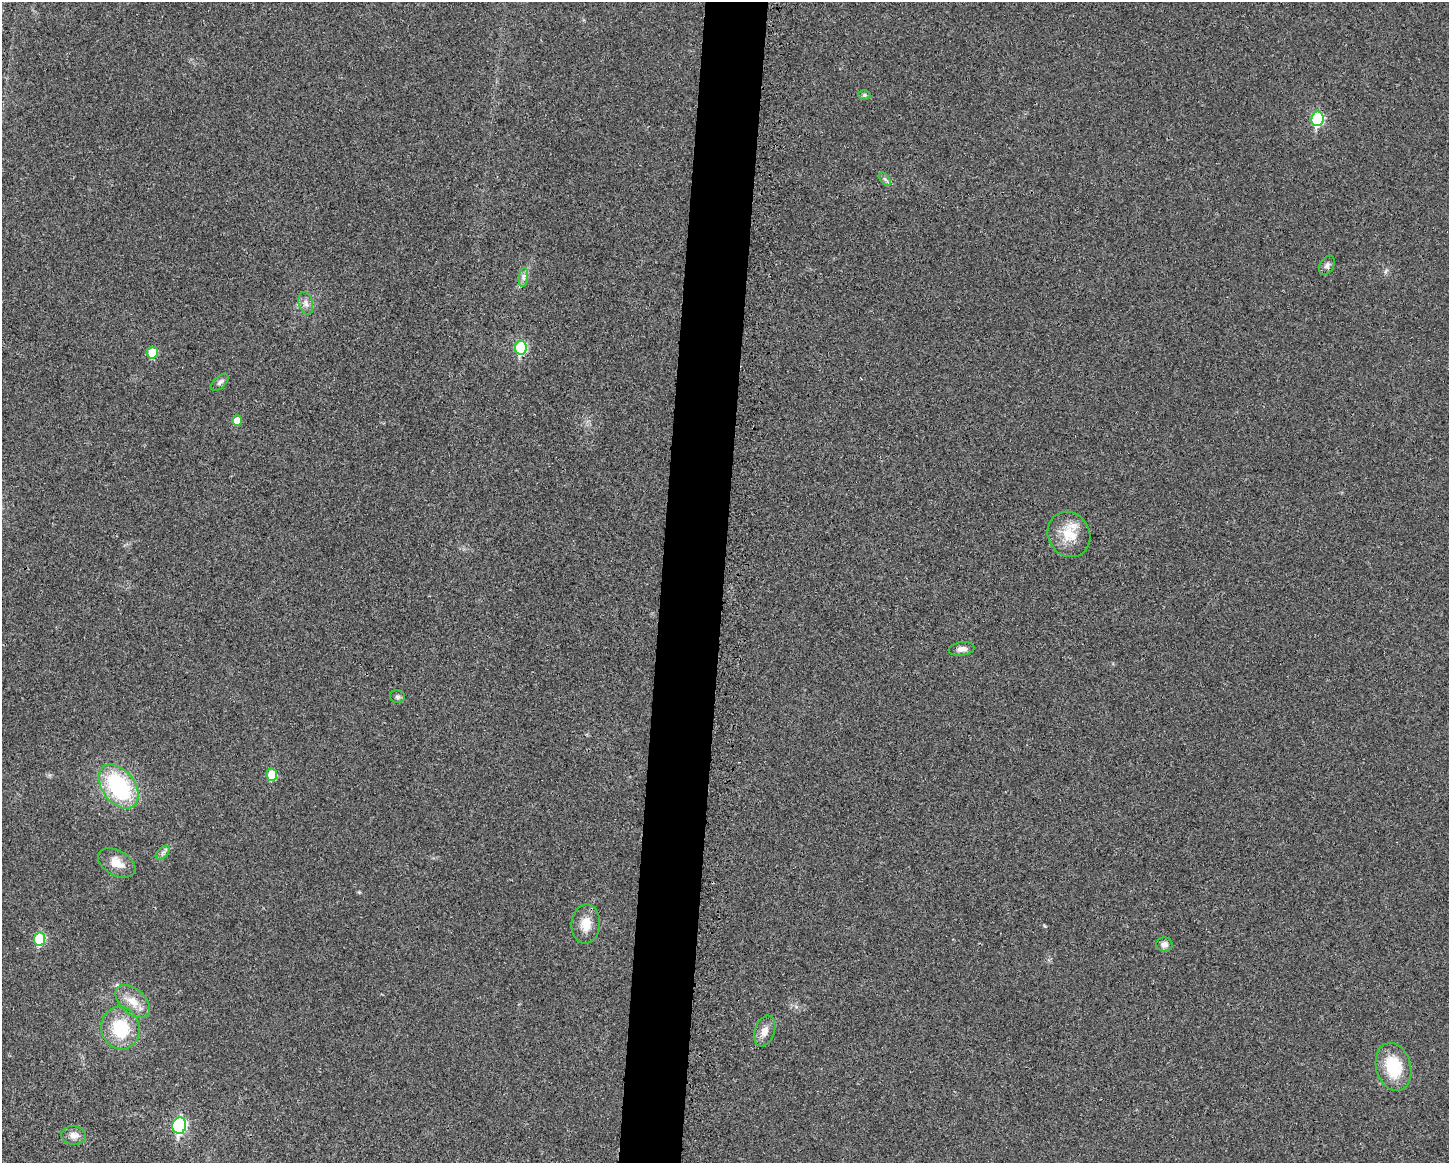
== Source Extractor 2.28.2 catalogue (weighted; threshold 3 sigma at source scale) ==
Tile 5 of 3 x 4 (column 2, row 2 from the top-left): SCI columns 1672-3118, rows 2357-3517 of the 4705 x 4716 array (HDU 1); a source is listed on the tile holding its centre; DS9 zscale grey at full resolution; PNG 1451 x 1165 px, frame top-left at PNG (2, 2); each listed source drawn as its Kron ellipse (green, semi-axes under 4 px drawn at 4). Shown black and unused: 4% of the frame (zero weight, under 3 of 4 exposures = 3% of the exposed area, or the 3 px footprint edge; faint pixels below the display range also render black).
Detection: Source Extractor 2.28.2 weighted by HDU 2 'WHT'; one run over the whole footprint, this tile lists its part. Background 0.0234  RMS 0.0057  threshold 0.0255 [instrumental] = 3 sigma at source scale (4.5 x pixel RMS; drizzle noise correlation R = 1.50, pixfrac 1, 0.05/0.05 arcsec/px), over >= 5 px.
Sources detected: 27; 1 inside a brighter listed object's ellipse — not listed separately; the other 26 listed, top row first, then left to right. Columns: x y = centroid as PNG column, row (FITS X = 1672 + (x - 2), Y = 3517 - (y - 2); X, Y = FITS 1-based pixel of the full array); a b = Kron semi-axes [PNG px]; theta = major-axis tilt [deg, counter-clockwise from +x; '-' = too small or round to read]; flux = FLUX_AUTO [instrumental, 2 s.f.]
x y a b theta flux
864 95 6 5 - 0.91
1317 119 7 6 - 50
885 179 8 4 -53 1.3
1327 265 10 7 58 1.9
523 277 9 4 82 1.9
306 303 11 7 -75 2.7
521 348 7 6 - 39
152 353 6 5 - 12
220 382 11 6 45 1.7
237 421 5 5 - 7.8
1069 534 23 20 -60 14
961 649 13 6 9 2.9
397 697 7 6 - 1.3
272 775 6 5 - 14
119 786 25 16 -53 58
163 853 8 5 45 1.6
117 863 20 12 -29 7.7
586 924 19 14 86 8.6
39 939 6 5 - 28
1165 945 8 7 - 3
133 1001 20 12 -42 8.3
120 1028 21 19 -74 25
765 1031 16 10 71 4.8
1393 1067 24 17 -75 23
179 1126 8 7 - 76
74 1135 12 9 -5 4